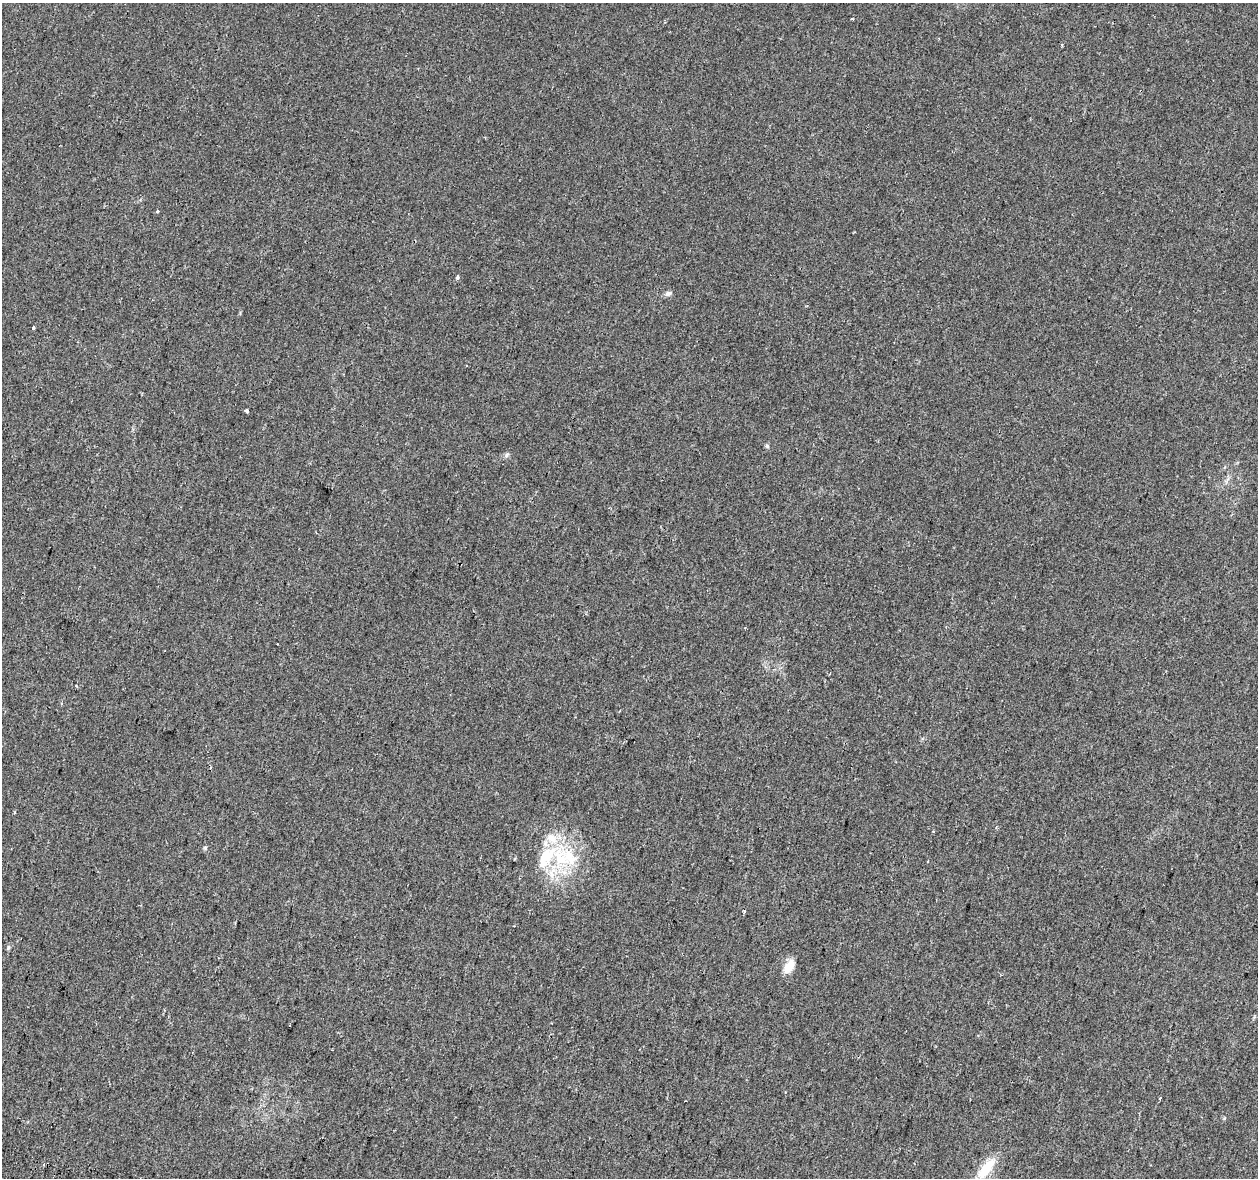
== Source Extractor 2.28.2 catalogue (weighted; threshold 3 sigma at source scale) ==
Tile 7 of 4 x 4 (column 3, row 2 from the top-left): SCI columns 2573-3828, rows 2697-3872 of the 5135 x 5332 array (HDU 1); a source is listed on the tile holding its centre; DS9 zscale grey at full resolution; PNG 1260 x 1180 px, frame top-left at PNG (2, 3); no overlay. Shown black and unused: <1% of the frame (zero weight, under 2 of 3 exposures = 4% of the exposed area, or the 3 px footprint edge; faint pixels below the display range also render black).
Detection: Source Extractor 2.28.2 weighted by HDU 2 'WHT'; one run over the whole footprint, this tile lists its part. Background 0.0306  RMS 0.0051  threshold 0.0229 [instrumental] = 3 sigma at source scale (4.5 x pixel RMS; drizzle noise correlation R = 1.50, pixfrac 1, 0.0396/0.0396 arcsec/px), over >= 5 px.
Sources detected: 22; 2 cosmic-ray / hot-pixel residue — not listed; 3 inside a brighter listed object's ellipse — not listed separately; the other 17 listed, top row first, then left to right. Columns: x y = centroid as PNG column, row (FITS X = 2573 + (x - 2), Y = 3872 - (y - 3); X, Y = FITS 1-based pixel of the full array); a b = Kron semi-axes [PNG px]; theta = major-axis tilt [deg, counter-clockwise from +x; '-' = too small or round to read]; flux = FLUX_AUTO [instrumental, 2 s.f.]
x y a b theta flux
852 19 3 2 - 0.48
157 211 4 3 - 0.73
457 278 4 3 - 4.5
668 293 9 6 19 1.6
33 328 4 3 - 2.5
246 411 4 4 - 1.3
767 446 6 5 - 0.76
506 455 8 5 29 1.2
61 704 4 3 - 0.82
933 831 3 3 - 0.61
205 847 6 4 19 0.61
560 857 33 23 -62 30
8 947 8 4 82 0.8
789 966 19 10 60 5.9
290 1025 2 2 - 0.39
1160 1098 3 2 - 0.7
986 1169 33 12 52 12
Unlisted compact peaks at least as high as the median listed source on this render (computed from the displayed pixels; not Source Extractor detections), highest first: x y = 1224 1118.